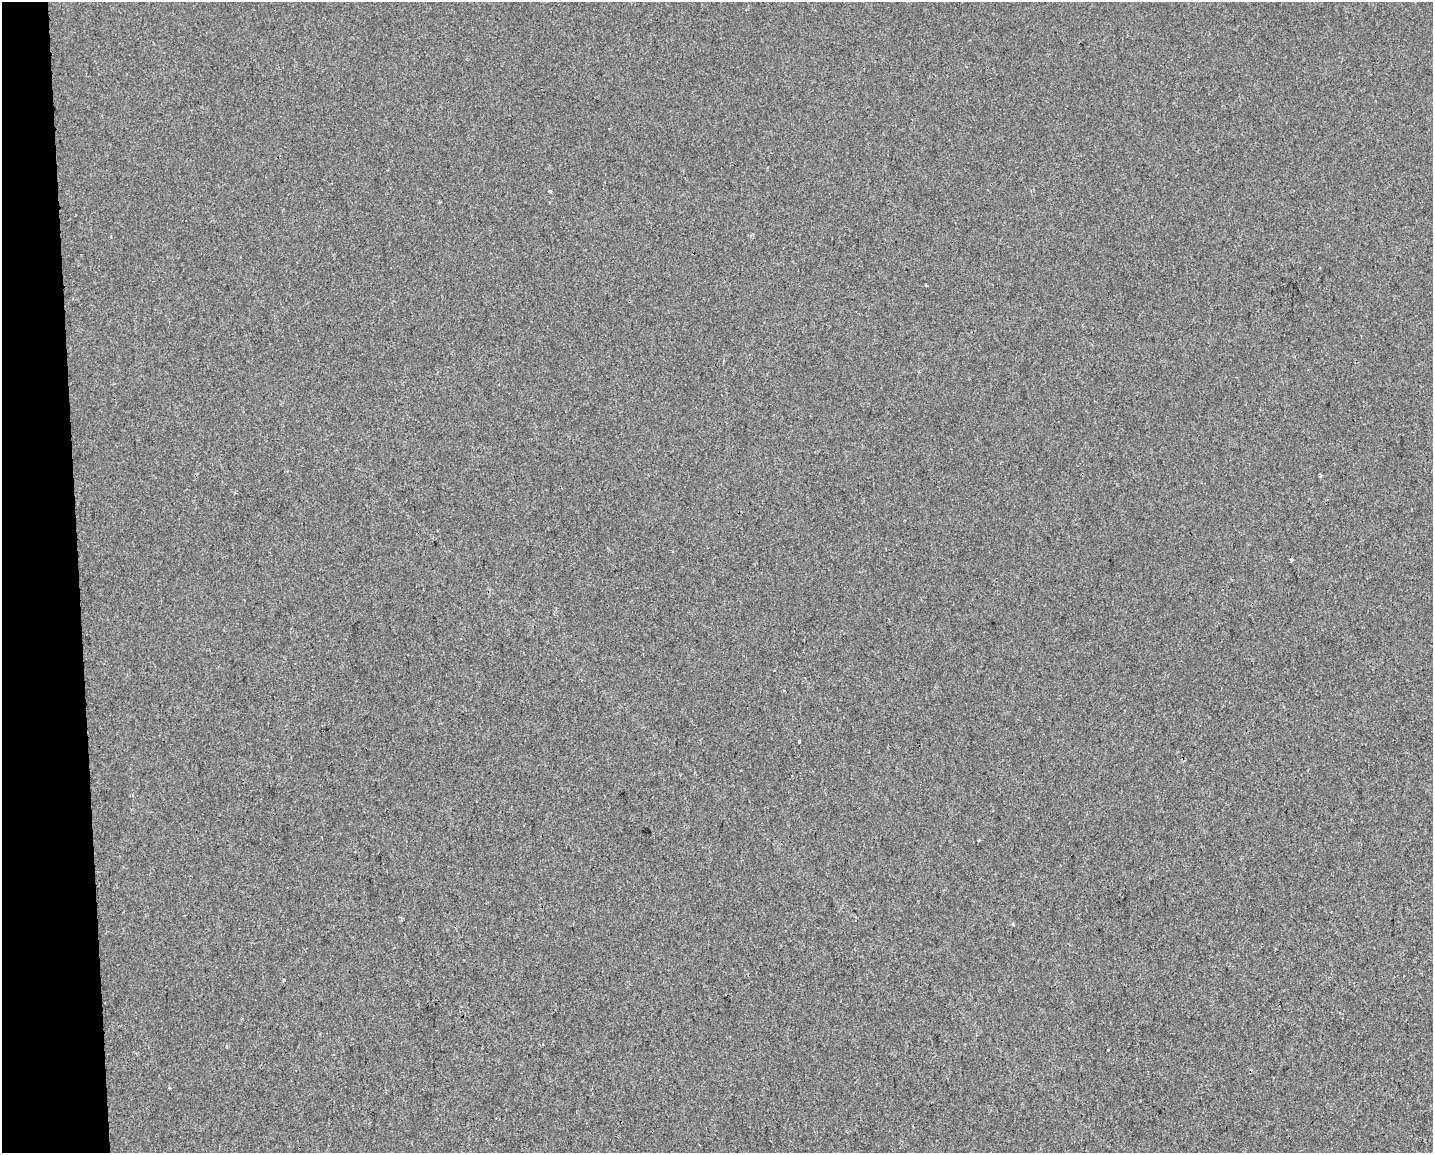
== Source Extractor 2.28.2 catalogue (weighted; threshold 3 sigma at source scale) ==
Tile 4 of 3 x 4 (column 1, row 2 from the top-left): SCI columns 10-1440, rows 2301-3451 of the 4355 x 4601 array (HDU 1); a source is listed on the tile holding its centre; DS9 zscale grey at full resolution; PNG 1435 x 1155 px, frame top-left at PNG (2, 2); no overlay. Shown black and unused: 5% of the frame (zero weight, under 2 of 3 exposures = <1% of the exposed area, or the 3 px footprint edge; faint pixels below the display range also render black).
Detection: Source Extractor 2.28.2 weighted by HDU 2 'WHT'; one run over the whole footprint, this tile lists its part. Background 3.87e-04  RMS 0.0042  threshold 0.0191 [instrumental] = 3 sigma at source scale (4.5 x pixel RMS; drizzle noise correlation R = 1.50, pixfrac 1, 0.0396/0.0396 arcsec/px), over >= 5 px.
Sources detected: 12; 3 cosmic-ray / hot-pixel residue — not listed; the other 9 listed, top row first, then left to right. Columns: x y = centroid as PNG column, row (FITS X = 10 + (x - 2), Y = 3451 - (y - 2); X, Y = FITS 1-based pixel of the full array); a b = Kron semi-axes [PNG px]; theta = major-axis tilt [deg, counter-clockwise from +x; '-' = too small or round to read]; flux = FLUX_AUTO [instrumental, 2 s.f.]
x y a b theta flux
926 286 4 2 - 0.33
1320 475 3 3 - 1.3
672 551 3 2 - 0.41
1291 560 3 3 - 1.1
799 741 3 3 - 0.79
979 840 3 3 - 0.68
1013 925 3 3 - 0.91
284 980 4 2 - 0.4
1108 1050 3 3 - 2.1